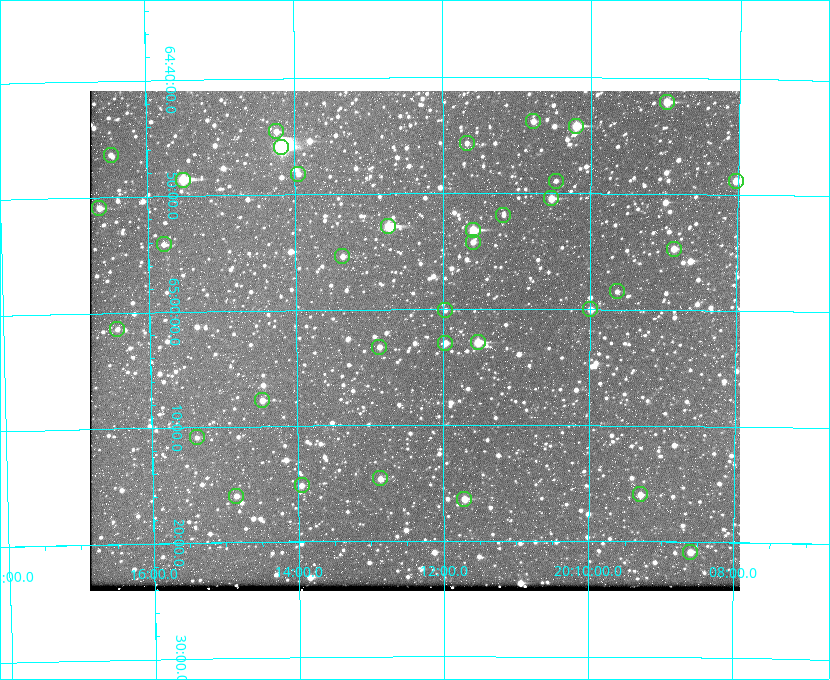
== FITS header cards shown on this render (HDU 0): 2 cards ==
NAXIS1  =                  650 / Width of table row in bytes
NAXIS2  =                  500 / Number of rows in table

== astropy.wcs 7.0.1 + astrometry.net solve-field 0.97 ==
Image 650 x 500 px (HDU 0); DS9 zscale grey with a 90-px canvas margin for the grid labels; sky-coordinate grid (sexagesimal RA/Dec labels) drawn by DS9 from the SOLVED WCS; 35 Tycho-2 reference stars matched to detected sources circled (green)
Header WCS: none
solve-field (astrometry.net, Tycho-2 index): SOLVED blind (the file carries no WCS)
Solved WCS: RA---TAN-SIP/DEC--TAN-SIP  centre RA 20:12:23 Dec +65:03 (303.10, +65.05 deg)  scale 5.18 arcsec/px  FOV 56.2' x 43.2'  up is -180 deg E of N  parity flipped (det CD > 0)
(file carries no celestial WCS; the grid is the blind solution)
Tycho-2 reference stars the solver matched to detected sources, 35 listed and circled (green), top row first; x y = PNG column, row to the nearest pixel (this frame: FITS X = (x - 90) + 1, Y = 500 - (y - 91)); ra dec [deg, ICRS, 3 dp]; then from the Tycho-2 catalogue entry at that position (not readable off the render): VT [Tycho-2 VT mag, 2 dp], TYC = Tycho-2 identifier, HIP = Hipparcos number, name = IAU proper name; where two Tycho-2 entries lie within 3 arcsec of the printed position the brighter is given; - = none
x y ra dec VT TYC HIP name
667 102 302.245 +64.701 10.15 4240-635-1 - -
533 121 302.694 +64.730 11.56 4240-766-1 - -
576 126 302.549 +64.736 9.65 4240-950-1 - -
276 131 303.562 +64.742 10.88 4240-278-1 - -
467 143 302.919 +64.761 11.77 4240-64-1 - -
281 147 303.544 +64.765 7.36 4240-620-1 99731 -
111 155 304.122 +64.773 12.06 4240-1113-1 - -
298 174 303.488 +64.804 11.29 4240-68-1 - -
183 180 303.878 +64.810 8.93 4240-794-1 - -
556 181 302.617 +64.815 11.97 4240-238-1 - -
736 181 302.008 +64.813 10.38 4240-809-1 - -
551 198 302.633 +64.841 10.69 4240-985-1 - -
99 208 304.164 +64.849 10.65 4240-315-1 - -
503 215 302.794 +64.865 12.51 4240-904-1 - -
388 226 303.184 +64.880 9.02 4240-488-1 - -
473 230 302.897 +64.886 9.40 4240-717-1 - -
473 242 302.899 +64.904 11.91 4240-435-1 - -
164 244 303.948 +64.903 11.68 4240-549-1 - -
674 249 302.216 +64.912 11.03 4240-1279-1 - -
342 256 303.341 +64.923 11.58 4240-148-1 - -
617 291 302.408 +64.974 11.97 4240-686-1 - -
590 309 302.498 +65.000 11.22 4240-149-1 - -
445 310 302.992 +65.001 11.85 4240-479-1 - -
117 329 304.112 +65.024 12.29 4240-364-1 - -
478 342 302.882 +65.048 10.25 4240-98-1 - -
445 343 302.992 +65.048 11.44 4240-88-1 - -
379 347 303.217 +65.054 11.98 4240-166-1 - -
262 400 303.620 +65.129 11.18 4240-34-1 - -
197 437 303.846 +65.181 11.99 4240-1077-1 - -
380 478 303.217 +65.244 11.17 4240-236-1 - -
302 485 303.488 +65.252 12.13 4240-1343-1 - -
640 494 302.323 +65.266 11.19 4240-188-1 - -
236 496 303.713 +65.266 11.45 4240-564-1 - -
464 499 302.928 +65.273 10.74 4240-760-1 - -
690 552 302.149 +65.348 11.48 4240-952-1 - -